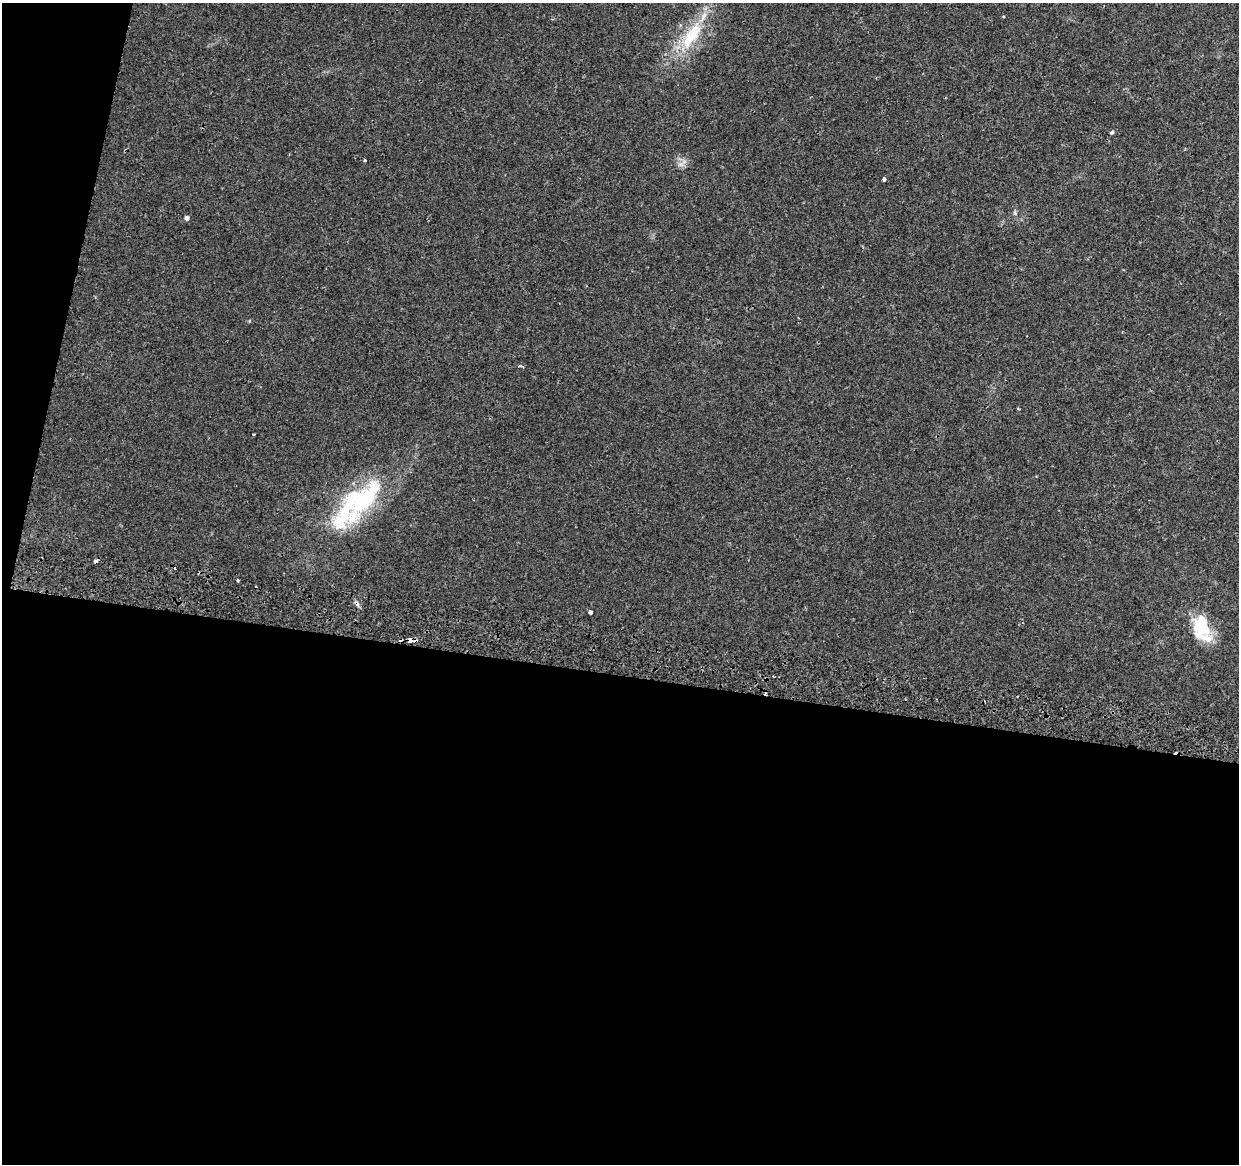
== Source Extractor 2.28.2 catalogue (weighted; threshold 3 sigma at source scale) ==
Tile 13 of 4 x 4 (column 1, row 4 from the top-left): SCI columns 19-1255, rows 332-1493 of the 4976 x 5248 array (HDU 1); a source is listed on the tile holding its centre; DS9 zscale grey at full resolution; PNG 1241 x 1166 px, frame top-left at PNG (2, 3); no overlay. Shown black and unused: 45% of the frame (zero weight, under 2 of 3 exposures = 3% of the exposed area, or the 3 px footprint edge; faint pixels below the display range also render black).
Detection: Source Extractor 2.28.2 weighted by HDU 2 'WHT'; one run over the whole footprint, this tile lists its part. Background 0.0401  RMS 0.0039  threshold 0.0178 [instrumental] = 3 sigma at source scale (4.5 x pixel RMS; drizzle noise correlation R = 1.50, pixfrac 1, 0.0396/0.0396 arcsec/px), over >= 5 px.
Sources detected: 20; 1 inside a brighter object's white glare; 6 cosmic-ray / hot-pixel residue — not listed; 2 inside a brighter listed object's ellipse — not listed separately; the other 11 listed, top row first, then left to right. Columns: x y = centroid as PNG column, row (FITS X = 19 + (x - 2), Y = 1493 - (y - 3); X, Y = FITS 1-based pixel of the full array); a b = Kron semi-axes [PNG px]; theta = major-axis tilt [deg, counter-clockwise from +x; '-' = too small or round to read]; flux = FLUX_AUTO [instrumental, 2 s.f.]
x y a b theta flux
691 37 45 15 52 17
1111 132 4 3 - 1.3
364 160 3 3 - 0.86
884 179 3 3 - 0.82
187 218 5 4 - 1.3
521 366 4 3 - 1.6
363 498 66 30 51 40
238 580 3 3 - 0.57
590 612 4 4 - 1.6
1201 628 29 17 -41 12
410 640 5 3 - 3.6
Overlapping masked pixels (flux is a lower limit): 2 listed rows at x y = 363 498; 410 640